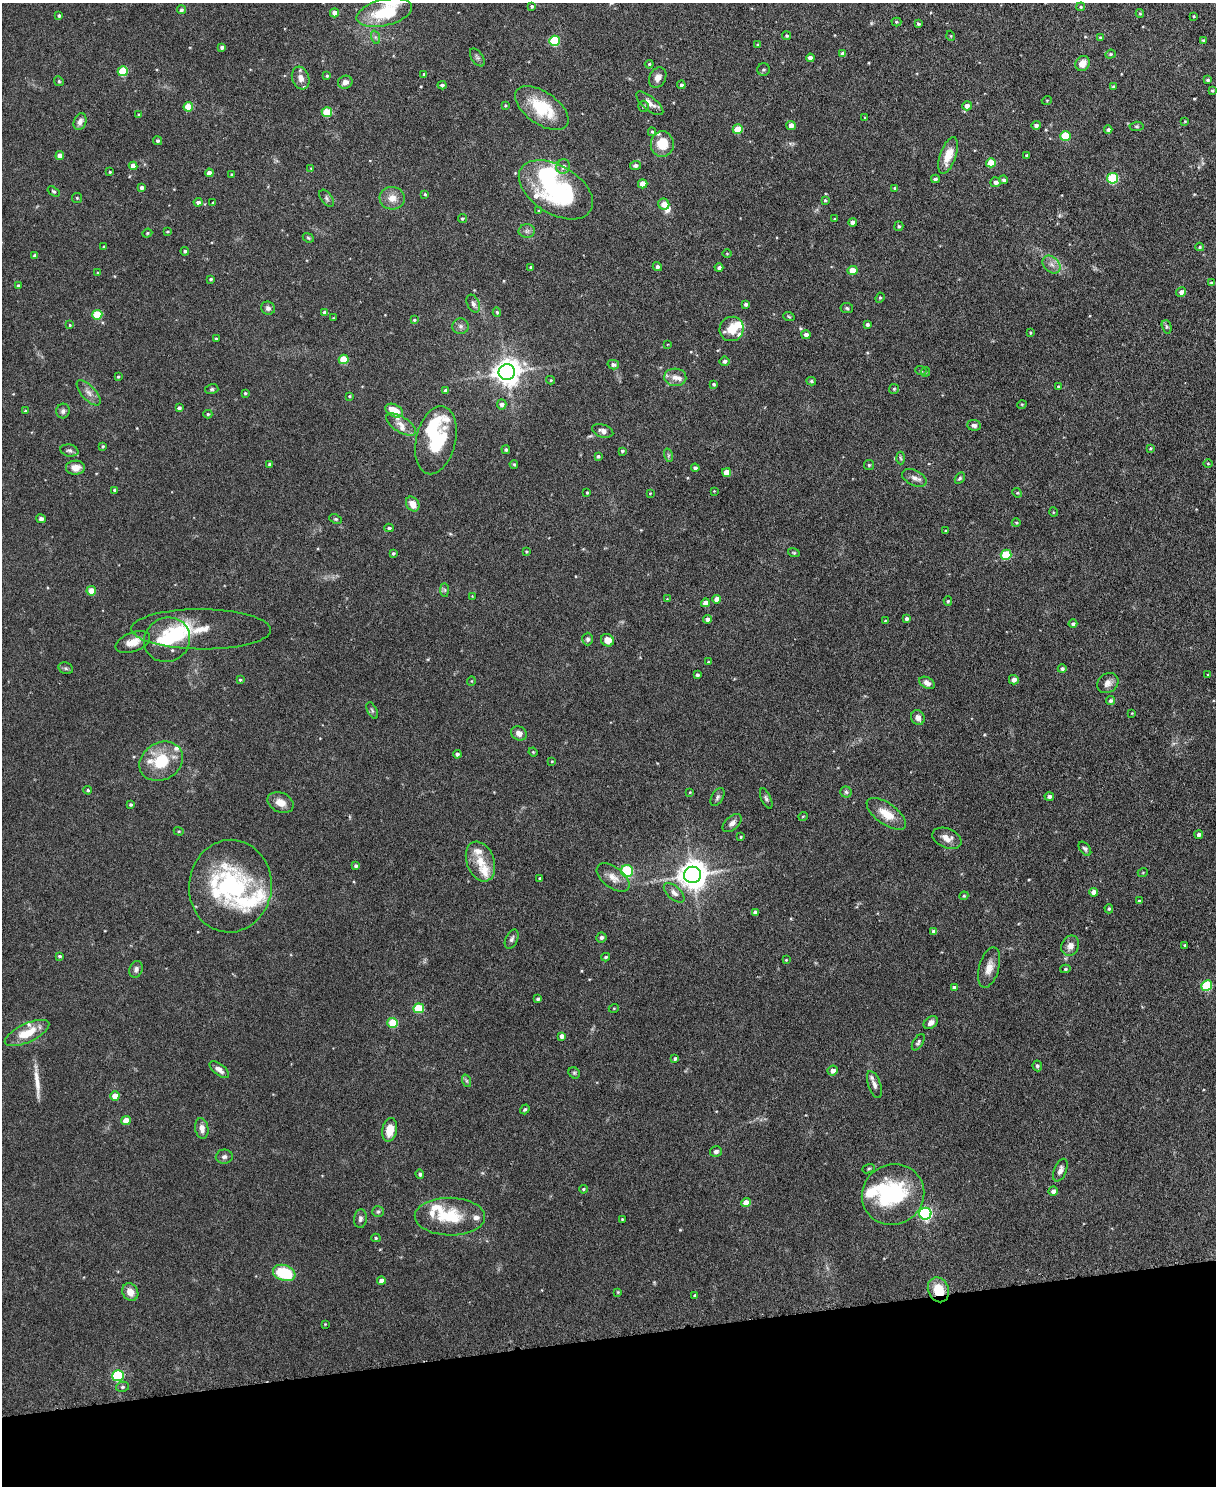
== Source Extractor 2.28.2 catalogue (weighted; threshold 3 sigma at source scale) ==
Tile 10 of 4 x 3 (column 2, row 3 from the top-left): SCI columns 1217-2430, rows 135-1618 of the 4863 x 4840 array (HDU 1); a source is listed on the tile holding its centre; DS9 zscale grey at full resolution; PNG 1218 x 1488 px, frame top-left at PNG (2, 3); each listed source drawn as its Kron ellipse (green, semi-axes under 4 px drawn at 4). Shown black and unused: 10% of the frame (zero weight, under 3 of 6 exposures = <1% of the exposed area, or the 3 px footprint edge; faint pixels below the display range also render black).
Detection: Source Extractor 2.28.2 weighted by HDU 2 'WHT'; one run over the whole footprint, this tile lists its part. Background 0.124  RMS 0.0043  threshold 0.0176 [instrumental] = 3 sigma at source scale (4.09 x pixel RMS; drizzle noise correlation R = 1.36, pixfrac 0.8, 0.05/0.05 arcsec/px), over >= 5 px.
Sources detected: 343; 6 inside a brighter object's white glare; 1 long thin detection or spike segment (spike, bleed or trail) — neither listed nor drawn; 22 inside a brighter listed object's ellipse — not listed separately; the other 314 listed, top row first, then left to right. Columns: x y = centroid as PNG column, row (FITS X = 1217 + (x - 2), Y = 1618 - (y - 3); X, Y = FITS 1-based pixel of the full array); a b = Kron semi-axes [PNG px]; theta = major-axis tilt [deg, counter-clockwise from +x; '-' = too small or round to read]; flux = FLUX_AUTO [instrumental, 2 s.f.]
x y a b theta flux
532 6 4 3 - 0.65
1081 7 4 4 - 0.55
181 10 4 4 - 0.9
334 13 4 4 - 2.7
384 13 28 13 13 18
1140 13 4 4 - 0.45
59 16 4 3 - 0.72
1194 16 4 3 - 0.35
896 22 5 4 - 0.49
918 24 3 3 - 0.79
787 36 4 4 - 0.59
951 36 5 3 - 0.35
375 37 7 4 -71 0.8
1100 37 4 4 - 0.49
1203 40 4 3 - 0.49
554 41 5 5 - 22
758 45 4 3 - 0.71
222 47 4 3 - 1
843 53 4 3 - 1.2
1110 54 5 4 - 0.49
477 57 10 5 -56 1
810 58 4 4 - 2.2
1083 63 8 7 - 3.5
649 64 4 4 - 0.47
764 69 6 6 - 0.81
123 71 5 5 - 16
424 74 3 3 - 0.55
327 76 4 3 - 0.51
301 78 12 8 -71 2.6
658 78 11 8 61 2.4
1208 80 4 3 - 0.66
59 81 5 4 - 0.53
345 82 7 6 - 2.4
442 85 4 4 - 0.97
681 85 4 4 - 0.85
1113 87 4 4 - 0.54
1212 90 3 3 - 0.5
1047 100 5 3 - 0.33
650 103 16 6 -39 2.7
505 105 4 3 - 0.38
643 106 5 5 - 0.79
967 106 5 4 - 2
188 107 5 4 - 9.6
542 108 30 16 -35 19
327 112 5 5 - 13
139 114 4 3 - 0.42
865 117 3 2 - 0.32
1185 121 4 3 - 0.34
80 122 9 6 69 1.8
1036 125 4 4 - 1.3
791 126 5 4 - 2.7
1137 126 7 4 5 0.57
738 129 5 5 - 10
1108 129 4 4 - 0.98
652 132 4 4 - 0.48
1065 136 5 5 - 14
158 141 5 4 - 0.78
662 144 13 11 85 9.1
60 156 4 4 - 2.6
948 156 19 8 71 6.2
1027 156 3 3 - 0.66
991 163 5 4 - 8.9
636 165 5 4 - 1.1
133 166 4 4 - 2.9
563 166 7 7 - 1.9
311 168 4 4 - 0.34
110 172 3 3 - 0.43
209 173 4 4 - 2.7
232 175 4 4 - 0.5
1113 178 5 5 - 24
935 179 4 4 - 0.93
1004 180 4 4 - 0.89
996 182 5 5 - 1.6
643 184 5 4 - 4.5
141 187 4 4 - 1.2
895 188 4 4 - 0.54
556 190 41 24 -31 55
54 191 7 4 -34 0.61
425 194 3 3 - 0.48
77 198 5 5 - 0.54
327 198 9 5 -54 1
392 198 12 11 - 4.1
825 200 4 3 - 0.44
198 202 4 4 - 1.2
213 202 3 3 - 0.37
664 204 5 5 - 4.2
538 211 4 3 - 0.45
462 219 4 4 - 0.56
834 219 3 3 - 0.33
853 222 4 4 - 2.1
899 226 5 4 - 0.66
167 231 4 3 - 0.37
527 231 8 6 1 1.4
147 233 5 4 - 0.47
308 238 6 4 -22 0.54
104 247 4 3 - 0.43
1200 247 4 4 - 0.56
185 251 4 4 - 0.82
727 254 4 3 - 0.36
35 256 4 3 - 1.1
1052 265 10 7 -44 2.2
531 267 3 3 - 0.4
657 267 5 4 - 1.2
719 268 4 4 - 1.1
852 270 5 4 - 6.2
98 273 4 4 - 0.52
211 279 3 3 - 0.58
1211 283 4 3 - 0.63
18 285 4 4 - 0.63
1181 292 5 5 - 1.7
880 298 5 4 - 0.53
473 304 9 6 -64 1.6
746 304 4 4 - 0.88
268 308 7 6 - 1.4
847 308 6 5 - 0.63
325 312 4 4 - 1.9
497 312 5 4 - 0.67
97 315 5 5 - 15
789 317 6 3 -20 0.48
333 318 3 3 - 0.35
414 320 4 4 - 0.48
867 324 4 4 - 0.89
70 325 4 3 - 0.42
460 326 8 8 - 1.4
1167 327 7 4 -73 0.68
732 329 12 12 - 5.8
1030 332 3 3 - 0.41
806 335 4 4 - 1.5
216 339 3 3 - 0.76
668 344 3 2 - 0.29
344 359 5 4 - 12
725 361 5 4 - 1.1
613 365 5 4 - 1.1
921 371 5 3 - 0.41
507 372 8 8 - 450
925 372 5 4 - 0.52
118 377 4 3 - 0.44
675 377 11 9 -4 2.7
551 380 4 4 - 0.46
811 381 5 4 - 0.68
713 384 3 3 - 0.54
1059 386 4 4 - 0.64
212 389 6 5 - 0.7
894 389 5 5 - 0.51
446 391 4 4 - 1.4
89 393 16 7 -48 2.6
245 393 3 3 - 0.5
349 396 4 3 - 0.41
502 404 5 4 - 1.6
1022 404 5 3 - 0.37
179 408 3 3 - 0.94
25 411 4 3 - 0.41
63 411 7 7 - 1.3
394 411 9 6 -27 7
208 414 4 4 - 0.59
401 424 17 7 -30 3.2
974 425 7 5 -6 1.3
603 431 11 6 -18 1.8
436 440 35 20 77 30
103 446 3 3 - 0.54
1150 448 4 3 - 0.47
69 450 9 6 -11 1.1
506 450 4 4 - 0.7
622 451 4 3 - 0.53
668 455 7 4 -72 0.67
598 456 4 3 - 0.68
900 458 6 4 -86 0.6
1208 463 4 3 - 0.33
270 464 4 3 - 1.4
514 464 4 3 - 0.51
869 465 5 5 - 0.59
75 468 9 7 2 3.3
695 468 4 4 - 1.2
726 472 4 4 - 4.6
914 478 13 7 -26 2.2
960 478 6 4 59 0.69
115 490 4 4 - 1.1
714 491 3 3 - 0.26
587 492 4 3 - 0.43
650 493 3 3 - 0.3
1017 493 5 4 - 0.48
413 504 8 6 -56 4
1053 512 5 3 - 0.35
41 519 5 4 - 1.4
336 519 6 4 -25 0.6
1016 523 4 4 - 0.43
389 528 5 4 - 0.82
946 531 3 3 - 0.39
526 552 3 3 - 0.38
393 553 4 4 - 0.64
794 553 6 4 -17 0.51
1006 555 5 5 - 16
445 590 7 4 -90 0.76
91 591 5 4 - 6.4
472 596 3 3 - 0.27
667 599 4 4 - 0.34
717 599 4 4 - 3.2
948 601 5 4 - 0.52
705 603 4 4 - 2.9
707 619 4 4 - 1.7
906 619 4 4 - 0.97
885 621 3 2 - 0.32
1073 624 4 4 - 0.97
201 629 70 20 0 14
588 639 6 5 - 1
167 640 23 22 - 15
607 640 7 6 - 4.3
133 642 18 9 21 4.6
708 662 4 3 - 0.36
66 668 7 5 -21 0.8
1062 669 4 4 - 0.85
1208 674 4 2 - 0.32
697 675 3 3 - 0.86
240 680 4 3 - 0.51
1014 680 5 4 - 1.8
471 681 5 3 - 0.3
927 683 8 5 -28 1.9
1108 683 11 9 37 2.5
1111 701 5 4 - 0.95
372 710 9 4 -64 0.75
1132 713 3 2 - 0.25
918 718 7 6 - 1.8
519 733 8 7 - 2.2
533 752 5 3 - 0.35
457 754 4 4 - 1
161 761 23 18 31 15
552 761 3 2 - 0.31
88 790 4 3 - 0.5
690 792 4 3 - 0.31
846 792 5 5 - 0.71
1049 796 5 4 - 1.3
717 797 10 5 59 1.1
766 798 11 5 -66 1
280 802 14 9 -23 3.9
131 805 3 3 - 0.62
886 814 23 10 -35 7.2
803 816 5 3 - 0.33
732 823 11 6 42 2
179 831 5 4 - 0.5
1199 835 4 4 - 1.2
741 837 3 3 - 0.45
947 838 15 9 -23 3.6
1085 849 8 5 -52 0.87
480 861 20 13 -70 7.1
356 866 4 4 - 0.91
627 871 6 6 - 23
1143 872 5 3 - 0.34
693 875 8 8 - 560
540 878 3 3 - 0.55
613 878 19 10 -37 4.1
230 886 46 41 83 55
1094 892 4 4 - 3.2
674 893 12 6 -42 2.1
964 896 4 4 - 0.5
1139 901 4 3 - 0.61
1109 909 4 4 - 0.69
755 912 4 4 - 1.3
933 932 4 4 - 1.3
601 937 5 5 - 1.2
512 939 10 6 65 1.2
1185 945 4 3 - 0.43
1070 946 10 8 68 2.6
60 956 4 3 - 0.56
606 957 4 3 - 0.54
786 960 3 3 - 0.34
989 967 21 10 74 4.3
136 969 8 6 71 1.5
1065 969 5 4 - 0.59
1207 985 5 5 - 25
954 987 3 3 - 0.77
538 999 3 3 - 0.64
419 1008 5 5 - 14
614 1008 5 3 - 0.36
393 1023 5 5 - 15
931 1023 8 5 37 1.9
27 1033 24 9 25 9.3
562 1036 4 4 - 1.8
918 1042 9 5 57 0.94
675 1059 4 3 - 0.89
1037 1066 5 4 - 0.91
219 1070 11 5 -37 2.3
833 1071 5 5 - 2.3
574 1073 6 5 - 0.67
467 1081 6 4 -71 0.69
874 1085 14 6 -71 2.1
115 1096 5 4 - 5.1
525 1109 5 4 - 0.65
126 1120 5 4 - 5.2
202 1128 10 6 -80 2.9
390 1130 12 7 79 6.4
716 1151 6 5 - 1.2
224 1157 8 7 - 1.4
869 1169 6 4 20 0.57
1060 1170 12 6 68 1.9
420 1174 4 4 - 0.96
583 1189 4 3 - 0.52
1053 1191 4 4 - 1.6
893 1194 32 30 32 34
746 1203 5 4 - 4.7
378 1212 6 5 - 0.73
925 1214 6 6 - 78
450 1217 35 19 -1 16
360 1219 9 6 83 1.3
622 1219 2 2 - 0.33
376 1238 4 4 - 0.55
284 1273 11 7 -19 19
381 1281 4 4 - 1.9
938 1290 13 10 -66 9.4
130 1292 9 7 -58 3.6
618 1292 4 4 - 0.38
695 1296 3 3 - 0.79
325 1324 4 4 - 0.32
118 1376 6 5 - 36
122 1387 6 5 - 0.83
Overlapping masked pixels (flux is a lower limit): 1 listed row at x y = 938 1290